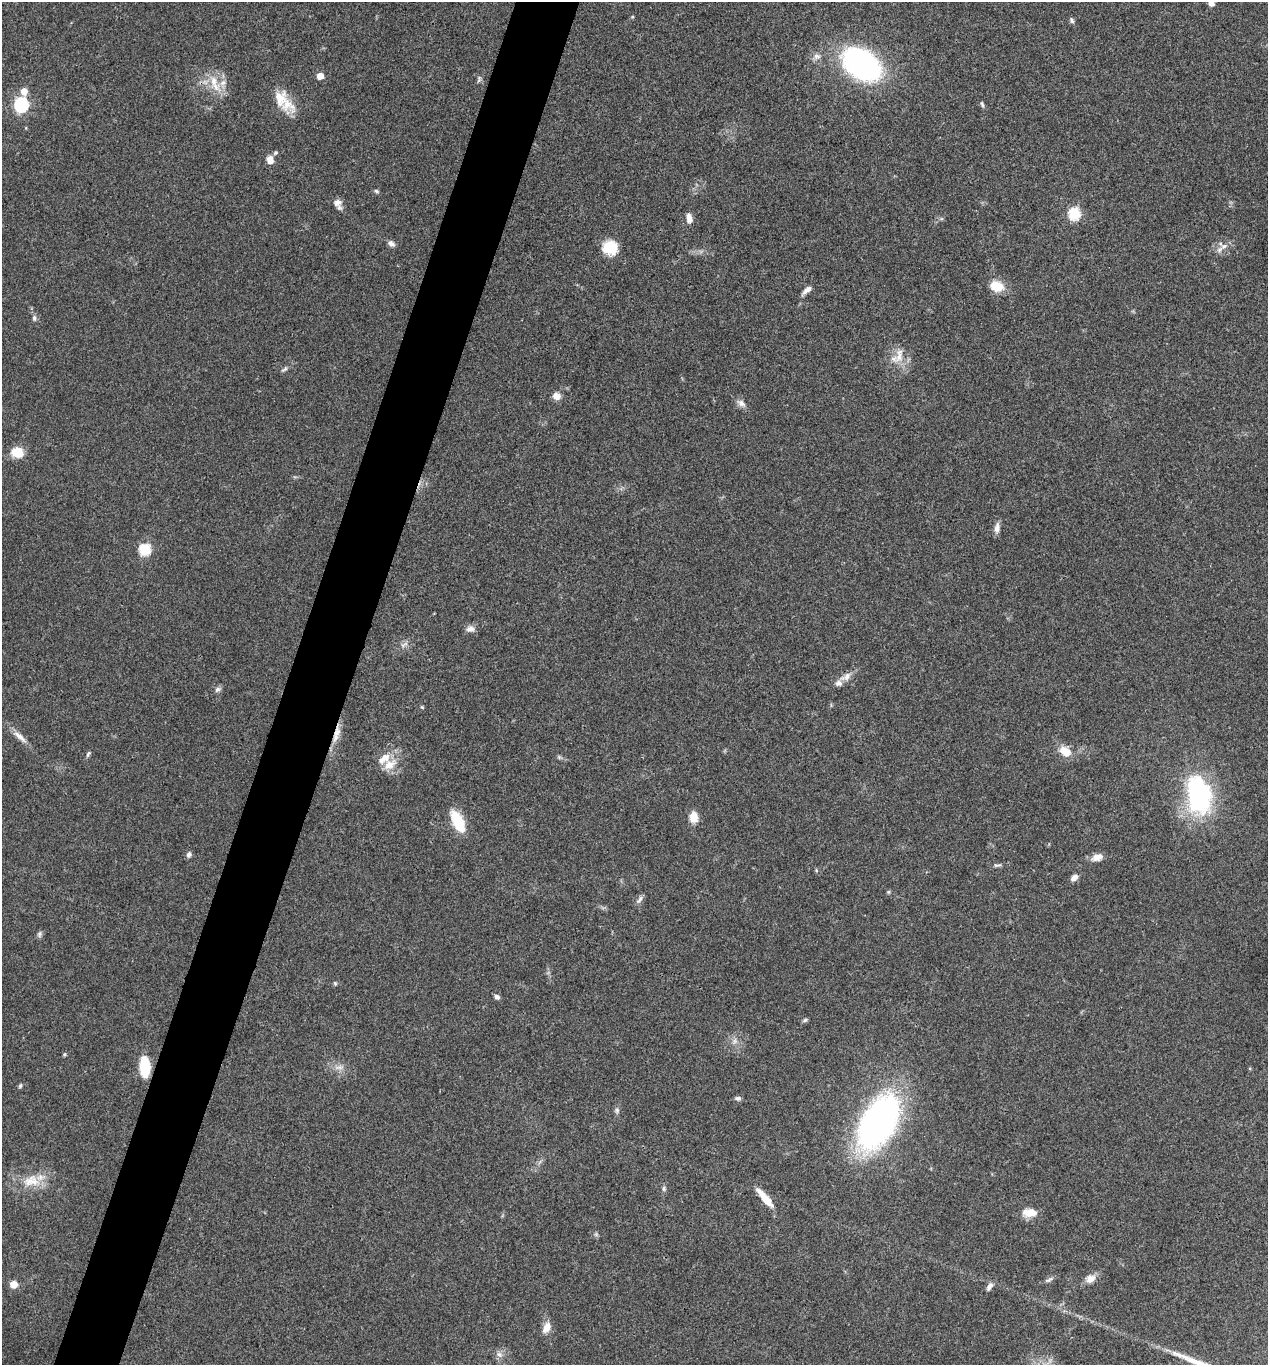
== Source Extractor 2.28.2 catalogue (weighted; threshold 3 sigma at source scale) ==
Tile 7 of 4 x 4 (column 3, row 2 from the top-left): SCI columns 2671-3936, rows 2732-4094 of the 5470 x 5459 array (HDU 1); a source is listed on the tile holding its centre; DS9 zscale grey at full resolution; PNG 1270 x 1367 px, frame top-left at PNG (2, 2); no overlay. Shown black and unused: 5% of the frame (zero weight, under 3 of 4 exposures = <1% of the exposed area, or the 3 px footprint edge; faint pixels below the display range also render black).
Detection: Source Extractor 2.28.2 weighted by HDU 2 'WHT'; one run over the whole footprint, this tile lists its part. Background 0.0608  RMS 0.0055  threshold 0.0247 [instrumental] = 3 sigma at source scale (4.5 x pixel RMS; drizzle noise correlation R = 1.50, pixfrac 1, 0.05/0.05 arcsec/px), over >= 5 px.
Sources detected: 81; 1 too faint to see at this stretch — not listed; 4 inside a brighter listed object's ellipse — not listed separately; the other 76 listed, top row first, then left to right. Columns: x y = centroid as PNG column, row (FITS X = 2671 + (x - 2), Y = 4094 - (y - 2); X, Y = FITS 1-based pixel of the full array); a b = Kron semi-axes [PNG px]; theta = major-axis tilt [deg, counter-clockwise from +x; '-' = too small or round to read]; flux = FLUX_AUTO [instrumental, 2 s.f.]
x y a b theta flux
1211 3 7 6 - 2.7
632 17 5 3 - 0.54
1072 20 8 6 -60 1.3
817 56 11 9 29 3.2
861 64 37 24 -35 150
320 76 5 5 - 8.7
479 79 10 5 82 1.4
215 84 31 12 -64 12
24 91 6 5 - 7.5
280 98 37 17 -58 13
982 104 8 4 -73 1.1
21 105 6 6 - 110
275 153 7 6 - 1
270 160 10 7 -75 4.6
376 191 7 5 -19 1
337 202 12 10 8 3.3
1074 214 6 6 - 58
689 218 13 7 -78 3.6
941 219 6 4 18 0.84
391 244 10 6 -37 2.2
1224 246 14 7 26 3.9
610 248 17 15 -20 14
996 286 15 11 -18 11
807 290 13 5 43 3.5
34 318 8 6 -89 1.5
899 355 26 12 79 8.7
284 369 11 5 41 1.4
556 396 10 9 - 4
741 403 14 8 -40 3.2
17 452 12 10 -14 12
997 528 14 7 81 3.2
145 550 6 6 - 55
470 629 12 9 -4 2.9
404 644 13 4 33 2.1
846 677 18 9 29 4.9
218 689 9 6 25 1.8
422 707 4 4 - 0.68
337 732 23 8 76 6.9
20 737 22 7 -41 4.9
1065 751 18 12 -37 8.3
88 754 8 5 60 1.2
559 757 7 4 -45 1
389 765 22 12 34 9.3
1200 794 26 17 -82 120
694 817 12 9 -87 7.1
458 822 22 10 -63 22
189 854 7 6 - 1.8
1097 857 16 9 15 4.1
997 865 12 5 6 1.5
816 870 5 4 - 0.69
1074 878 9 6 37 2.7
888 892 5 5 - 0.76
640 899 13 6 55 2.1
39 934 9 6 81 1.4
335 983 6 4 -69 0.77
497 997 7 5 -32 1.8
805 1020 8 4 17 1.1
734 1041 10 8 62 3
64 1054 5 4 - 0.8
145 1067 20 10 -88 20
339 1067 15 7 6 3.7
20 1086 6 4 73 0.86
738 1098 8 6 -12 1.4
617 1110 9 6 81 1.6
878 1122 45 24 60 240
540 1162 9 3 45 1.2
31 1181 28 17 1 15
664 1188 9 6 90 1.4
765 1198 27 7 -50 10
1030 1213 18 10 2 7.3
1090 1279 13 10 29 5
1049 1280 15 5 25 1.8
14 1284 6 6 - 7.6
989 1287 12 6 60 2.6
546 1328 16 9 65 4.9
499 1354 11 7 -28 2.7
Overlapping masked pixels (flux is a lower limit): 1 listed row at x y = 337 732
Isophote crosses this tile's border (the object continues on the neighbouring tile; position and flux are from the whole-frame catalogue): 1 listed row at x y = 1211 3